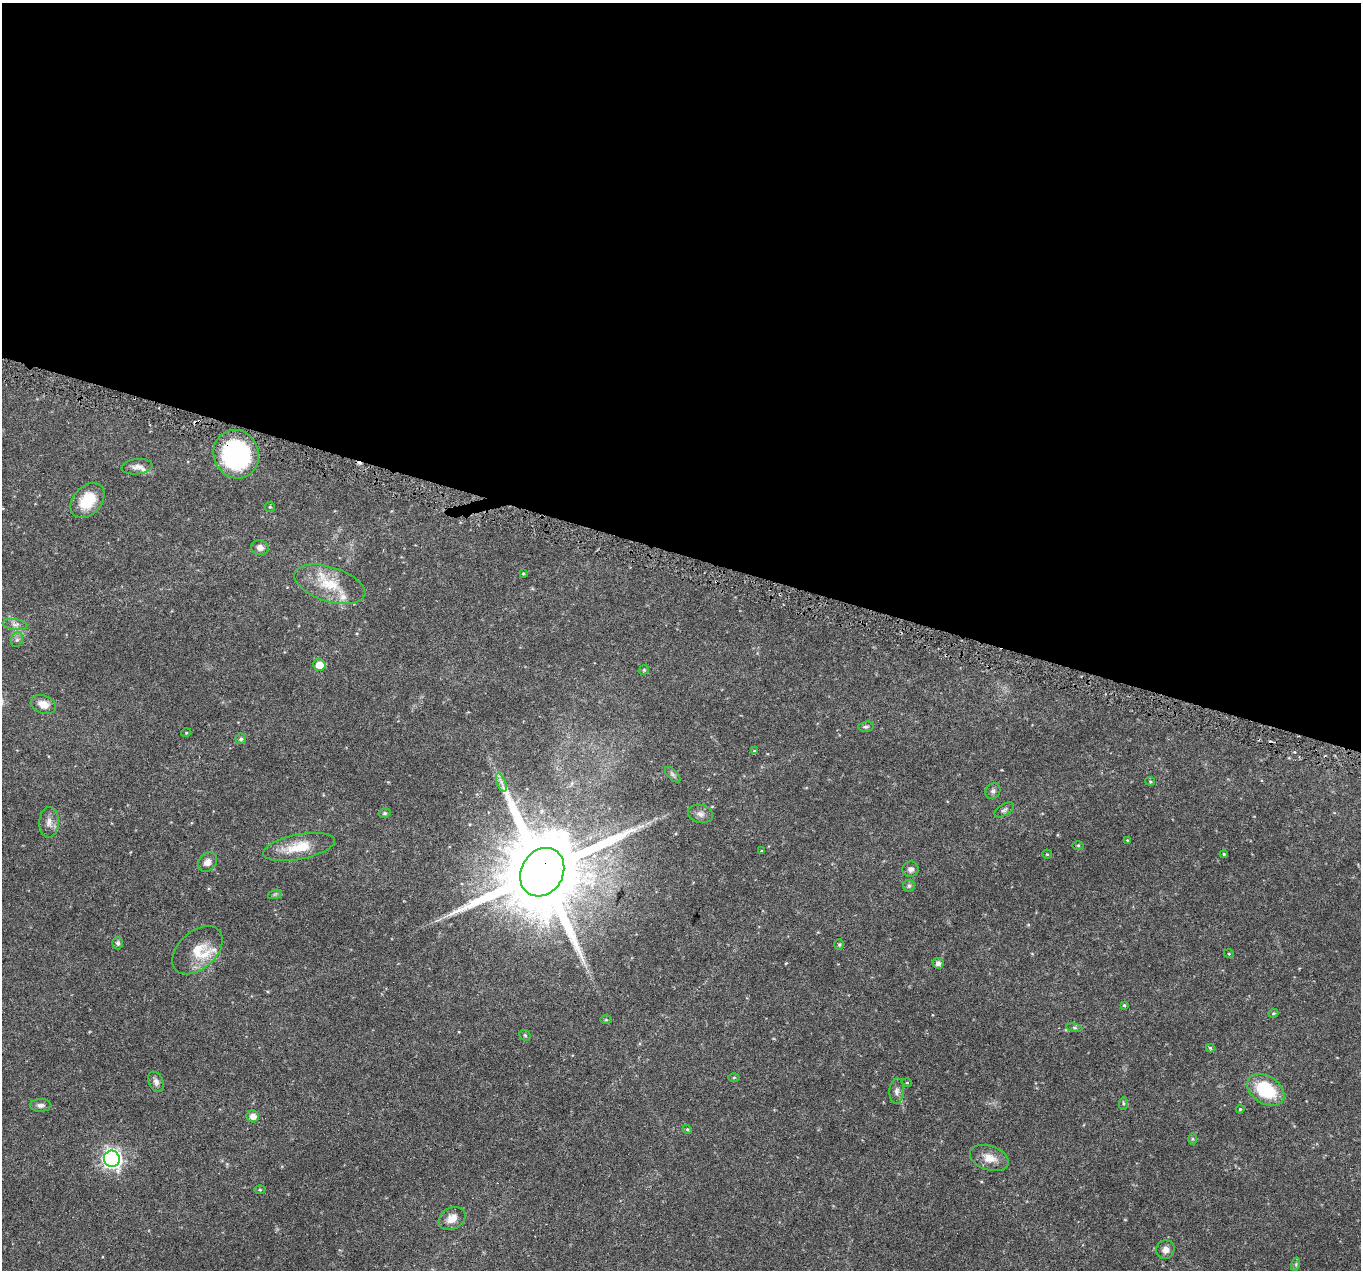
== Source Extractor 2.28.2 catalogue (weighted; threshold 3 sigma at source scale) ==
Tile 3 of 4 x 4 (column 3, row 1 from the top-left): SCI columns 2717-4075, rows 4028-5295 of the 5438 x 5586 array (HDU 1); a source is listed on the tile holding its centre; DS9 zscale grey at full resolution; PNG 1363 x 1272 px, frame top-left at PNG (2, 3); each listed source drawn as its Kron ellipse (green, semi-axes under 4 px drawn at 4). Shown black and unused: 44% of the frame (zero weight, under 3 of 6 exposures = <1% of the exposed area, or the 3 px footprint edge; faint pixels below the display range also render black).
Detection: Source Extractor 2.28.2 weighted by HDU 2 'WHT'; one run over the whole footprint, this tile lists its part. Background 0.0422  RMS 0.0024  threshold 0.00978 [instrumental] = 3 sigma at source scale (4.09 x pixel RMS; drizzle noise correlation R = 1.36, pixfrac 0.8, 0.0396/0.0396 arcsec/px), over >= 5 px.
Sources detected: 72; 1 inside a brighter object's white glare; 4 cosmic-ray / hot-pixel residue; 1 long thin detection or spike segment (spike, bleed or trail) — neither listed nor drawn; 3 inside a brighter listed object's ellipse — not listed separately; the other 63 listed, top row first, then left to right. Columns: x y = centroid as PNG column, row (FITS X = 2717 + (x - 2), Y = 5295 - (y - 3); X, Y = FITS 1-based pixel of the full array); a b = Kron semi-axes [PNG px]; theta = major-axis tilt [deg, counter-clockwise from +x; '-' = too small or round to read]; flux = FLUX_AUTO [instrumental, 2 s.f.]
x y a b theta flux
236 454 24 22 -69 27
137 467 15 7 6 1.3
87 501 20 14 49 6.2
270 507 5 5 - 0.27
260 548 9 7 -12 1.1
523 573 4 3 - 0.18
330 584 37 17 -18 7.4
15 624 12 5 -7 0.86
17 640 7 6 - 0.6
319 665 6 5 - 3
644 670 5 4 - 0.28
43 704 13 9 -21 2.2
866 727 8 5 6 0.43
186 733 5 3 - 0.18
241 739 5 5 - 0.44
754 751 4 3 - 0.38
673 775 10 5 -45 0.52
1150 781 5 4 - 0.24
501 783 10 3 -69 0.61
993 791 8 7 - 0.66
1004 810 11 5 31 0.54
385 813 6 4 14 0.38
700 814 12 9 -13 1.2
49 822 15 9 87 1.6
1127 840 4 3 - 0.14
1078 845 5 3 - 0.23
299 847 36 12 11 6
761 851 3 3 - 0.18
1047 854 5 4 - 0.22
1224 854 4 4 - 0.23
207 862 11 8 47 1.3
911 869 8 7 - 0.78
542 872 25 21 59 4000
909 886 6 6 - 0.38
275 894 7 4 19 0.39
118 943 6 5 - 0.57
839 945 5 5 - 0.29
197 950 29 18 42 5
1229 954 5 3 - 0.19
938 963 5 5 - 0.88
1124 1005 4 4 - 0.26
1273 1013 5 4 - 0.25
606 1020 6 4 -1 0.23
1074 1028 8 4 -9 0.34
525 1035 6 5 - 0.31
1210 1048 4 3 - 0.42
734 1077 5 3 - 0.22
156 1082 10 7 -65 0.97
907 1083 5 3 - 0.19
1266 1090 20 13 -33 11
897 1091 13 7 87 0.94
1123 1103 6 4 86 0.32
41 1105 11 6 1 0.81
1240 1109 4 3 - 0.19
253 1116 6 6 - 1.5
687 1129 5 3 - 0.21
1192 1139 6 4 -89 0.25
989 1158 20 12 -18 2.7
112 1159 8 8 - 92
260 1190 5 3 - 0.24
452 1218 14 10 30 2.2
1165 1250 9 9 - 1.3
1296 1264 7 4 73 0.33
Overlapping masked pixels (flux is a lower limit): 2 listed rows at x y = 236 454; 542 872